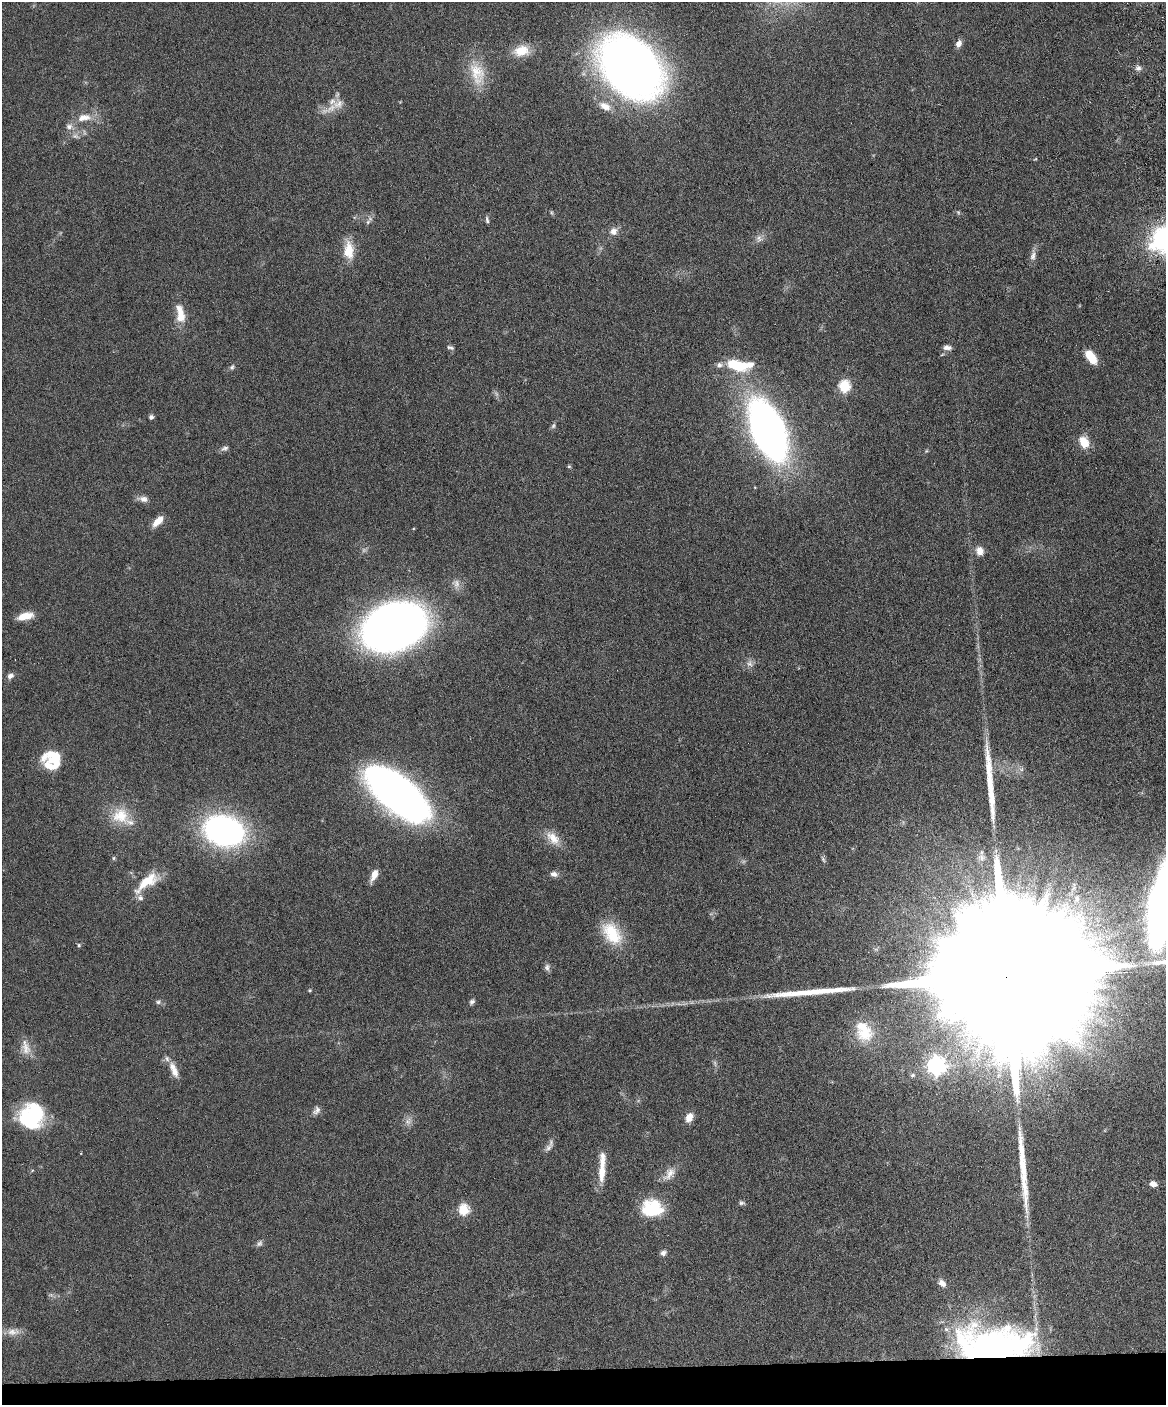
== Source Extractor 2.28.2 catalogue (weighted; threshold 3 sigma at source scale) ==
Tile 10 of 4 x 3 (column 2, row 3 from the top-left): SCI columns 1222-2385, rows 245-1647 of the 4773 x 4594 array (HDU 1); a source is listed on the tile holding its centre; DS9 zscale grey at full resolution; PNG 1168 x 1407 px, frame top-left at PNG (2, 2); no overlay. Shown black and unused: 3% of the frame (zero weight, under 4 of 8 exposures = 3% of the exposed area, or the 3 px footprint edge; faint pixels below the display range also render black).
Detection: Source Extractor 2.28.2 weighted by HDU 2 'WHT'; one run over the whole footprint, this tile lists its part. Background 0.0807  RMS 0.0046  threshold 0.0188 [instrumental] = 3 sigma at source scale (4.09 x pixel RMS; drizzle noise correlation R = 1.36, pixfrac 0.8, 0.05/0.05 arcsec/px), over >= 5 px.
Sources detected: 96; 1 too faint to see at this stretch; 2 inside a brighter object's white glare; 3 long thin detections or spike segments (spike, bleed or trail) — not listed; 9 inside a brighter listed object's ellipse — not listed separately; the other 81 listed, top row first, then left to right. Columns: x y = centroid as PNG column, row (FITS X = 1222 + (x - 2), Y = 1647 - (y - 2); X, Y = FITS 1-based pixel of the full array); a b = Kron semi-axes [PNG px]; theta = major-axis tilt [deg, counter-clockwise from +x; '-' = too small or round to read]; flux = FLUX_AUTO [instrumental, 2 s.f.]
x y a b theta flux
958 44 8 6 62 2.5
521 51 20 13 11 8.2
630 67 55 39 -47 370
1138 68 8 8 - 1.6
477 73 35 20 -71 13
338 104 18 14 21 5.8
605 106 17 10 -27 4.9
84 117 23 11 9 6.1
75 136 9 6 -26 1.4
551 212 8 3 -71 0.57
958 212 6 4 -19 0.61
487 220 9 4 -77 0.9
368 222 8 5 55 1.1
613 231 10 9 - 2.9
759 239 10 9 - 2
1164 240 28 26 38 59
349 250 24 12 -88 8.6
1033 255 16 7 80 2.2
180 314 25 10 -80 7.3
450 347 10 4 -17 0.94
947 347 11 6 -2 1.8
1091 357 14 7 -55 9.9
737 365 24 11 -14 17
232 367 8 5 60 0.94
844 386 6 6 - 37
151 417 5 5 - 1.2
553 426 8 5 60 0.91
768 430 40 20 -68 320
1084 442 14 10 -62 6.9
225 448 11 6 18 1.3
569 466 5 4 - 0.51
143 499 11 8 -16 2.3
158 521 15 7 47 4.7
980 551 11 9 -69 3.2
456 583 13 11 -69 3
25 616 17 7 15 5.9
394 627 41 28 18 500
750 664 10 7 -43 1.7
10 676 8 6 32 1.7
56 757 17 11 90 8.8
1021 769 7 6 - 1.1
396 792 55 24 -40 300
120 816 26 21 -34 12
224 831 34 24 -15 130
553 838 22 12 -43 6.2
981 857 9 7 -49 1.6
114 858 5 5 - 0.56
823 859 9 4 -63 0.85
554 874 10 7 -12 1.8
374 875 15 7 65 3.6
147 882 34 12 38 11
1077 899 11 8 87 2.9
1162 904 50 15 80 480
612 933 32 19 -54 16
79 945 6 4 78 0.64
547 967 10 7 90 1.4
1010 976 122 25 2 99000
310 990 4 4 - 0.43
158 1002 7 6 - 0.94
472 1002 8 6 44 1.1
864 1034 26 20 -2 12
26 1047 23 11 -74 4.9
936 1065 8 7 - 170
174 1070 23 8 -68 4.7
913 1075 7 5 15 0.97
317 1110 12 7 52 1.8
31 1116 27 24 49 36
689 1117 9 7 63 4.7
408 1121 11 9 41 2.3
548 1148 12 7 52 1.9
602 1171 34 8 87 8
669 1174 21 10 52 4.4
1153 1184 7 6 - 2.4
741 1203 8 6 -10 0.9
652 1209 19 16 13 25
463 1210 6 6 - 28
259 1243 10 6 44 1.2
663 1253 8 6 33 1.4
942 1283 11 8 -38 2.3
13 1332 20 9 5 3.9
992 1351 69 46 -34 160
Overlapping masked pixels (flux is a lower limit): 2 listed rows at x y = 1010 976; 992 1351
Isophote crosses this tile's border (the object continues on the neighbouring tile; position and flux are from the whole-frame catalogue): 3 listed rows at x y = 630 67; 1164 240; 1162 904